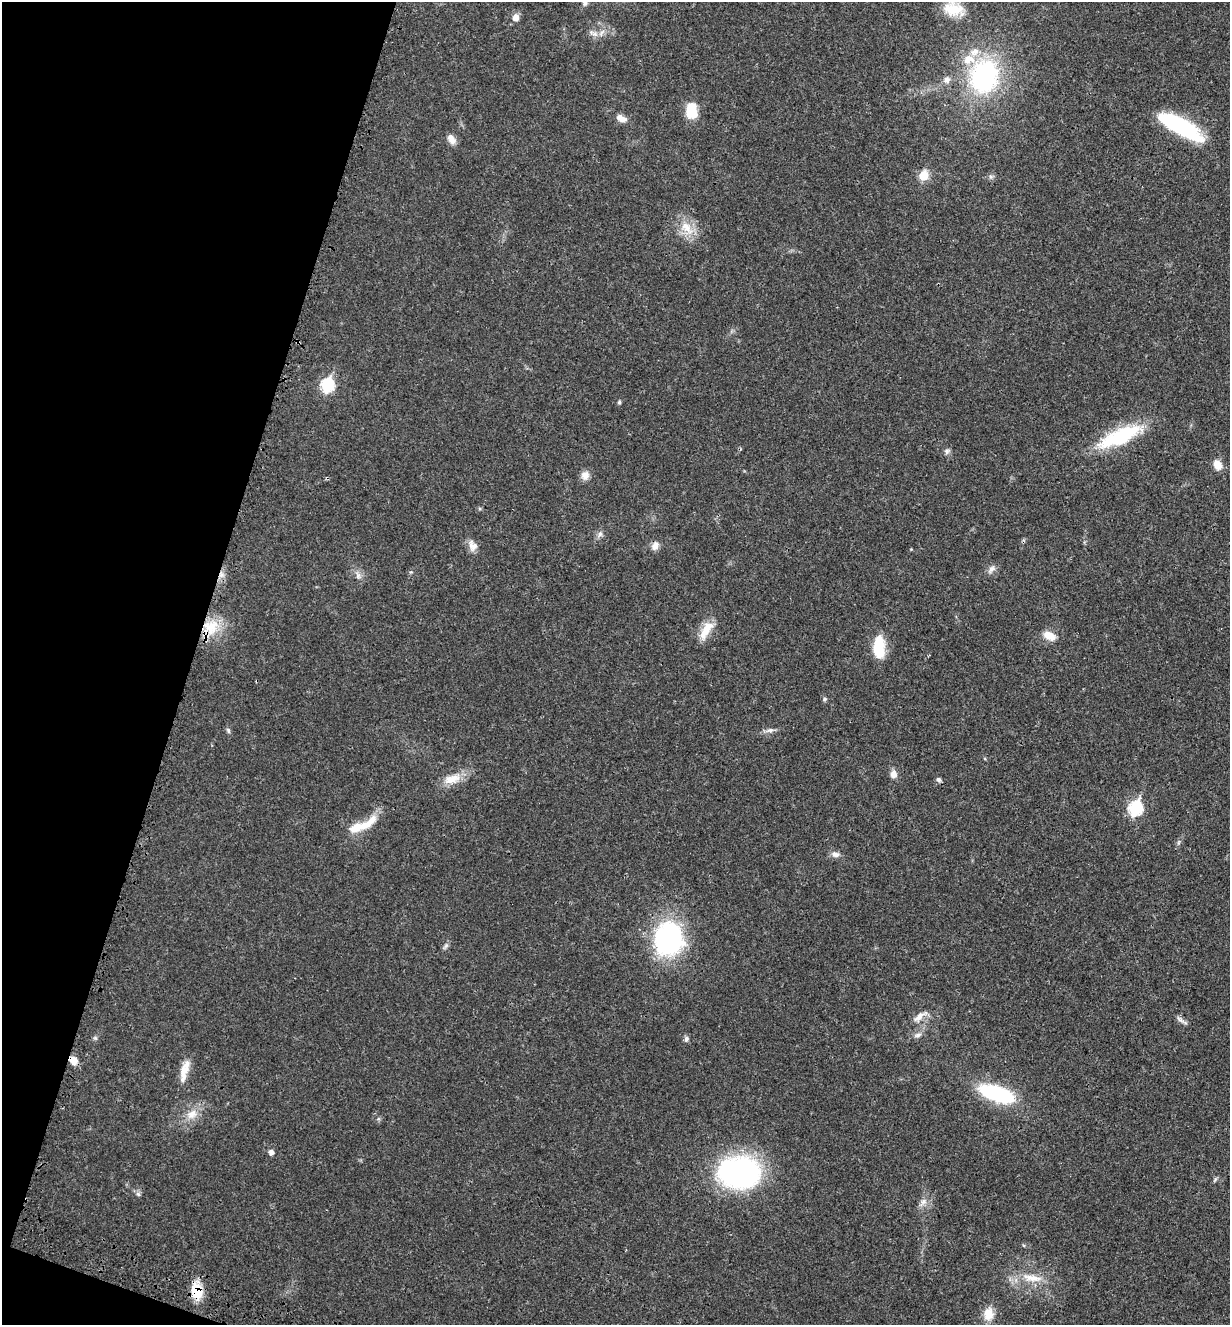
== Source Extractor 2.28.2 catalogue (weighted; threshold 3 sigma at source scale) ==
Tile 9 of 4 x 4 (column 1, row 3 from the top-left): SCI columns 221-1448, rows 1424-2746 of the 5480 x 5490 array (HDU 1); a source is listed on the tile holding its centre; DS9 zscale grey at full resolution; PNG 1232 x 1327 px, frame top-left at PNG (2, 2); no overlay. Shown black and unused: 16% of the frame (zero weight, under 3 of 4 exposures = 8% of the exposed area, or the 3 px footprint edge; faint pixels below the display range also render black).
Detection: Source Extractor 2.28.2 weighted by HDU 2 'WHT'; one run over the whole footprint, this tile lists its part. Background 0.022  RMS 0.0035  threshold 0.0156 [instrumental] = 3 sigma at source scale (4.5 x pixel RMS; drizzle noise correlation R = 1.50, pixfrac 1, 0.05/0.05 arcsec/px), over >= 5 px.
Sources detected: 59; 1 inside a brighter object's white glare — not listed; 3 inside a brighter listed object's ellipse — not listed separately; the other 55 listed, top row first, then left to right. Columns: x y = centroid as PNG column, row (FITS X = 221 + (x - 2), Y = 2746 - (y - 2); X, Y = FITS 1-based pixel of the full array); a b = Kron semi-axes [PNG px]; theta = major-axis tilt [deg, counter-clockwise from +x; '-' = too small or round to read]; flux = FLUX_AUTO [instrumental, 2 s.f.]
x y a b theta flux
585 3 7 6 - 0.87
953 9 28 17 -13 8.3
516 17 9 8 - 2.1
595 34 11 6 -21 1.7
984 76 31 25 76 54
946 79 8 8 - 1.6
691 111 19 13 -87 7.1
621 118 13 7 -29 2.5
1180 126 48 15 -29 32
451 139 13 8 -61 2.4
923 176 6 5 - 12
687 228 23 12 -48 6.2
327 385 7 6 - 36
619 402 5 4 - 0.69
1120 436 52 16 21 25
947 451 8 7 - 0.98
1217 465 12 9 -63 3.4
585 475 12 10 72 2.2
600 534 9 6 46 1.2
473 546 15 11 -61 2.5
655 546 10 8 56 2
991 569 12 7 43 1.6
358 576 9 6 -75 1.4
211 627 22 21 - 10
706 630 27 10 58 5.6
1049 636 16 9 -23 4
879 646 24 11 90 12
825 699 5 5 - 0.51
228 730 8 5 -71 0.68
770 730 10 6 8 1.2
893 774 9 7 -85 2.3
452 779 25 12 15 5.7
938 780 7 5 -42 0.85
1135 808 8 6 70 42
365 825 38 10 36 7.7
835 854 11 8 -13 1.6
668 939 36 32 78 48
446 946 10 5 54 0.87
919 1016 22 8 38 3
1180 1020 14 4 -33 1.2
917 1035 11 6 13 1.3
95 1038 5 5 - 0.54
686 1039 8 6 -83 0.9
73 1060 10 8 -50 2.9
184 1070 26 10 66 4.6
997 1094 39 15 -19 30
192 1114 16 12 35 4.4
271 1152 5 5 - 1.6
739 1173 46 32 -1 64
1215 1179 7 4 71 0.53
138 1194 8 4 -45 0.73
923 1202 9 8 - 1.8
1032 1278 29 9 -9 6.5
196 1291 19 13 -77 7.9
988 1314 18 13 84 4.6
Overlapping masked pixels (flux is a lower limit): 3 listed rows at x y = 211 627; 73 1060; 196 1291